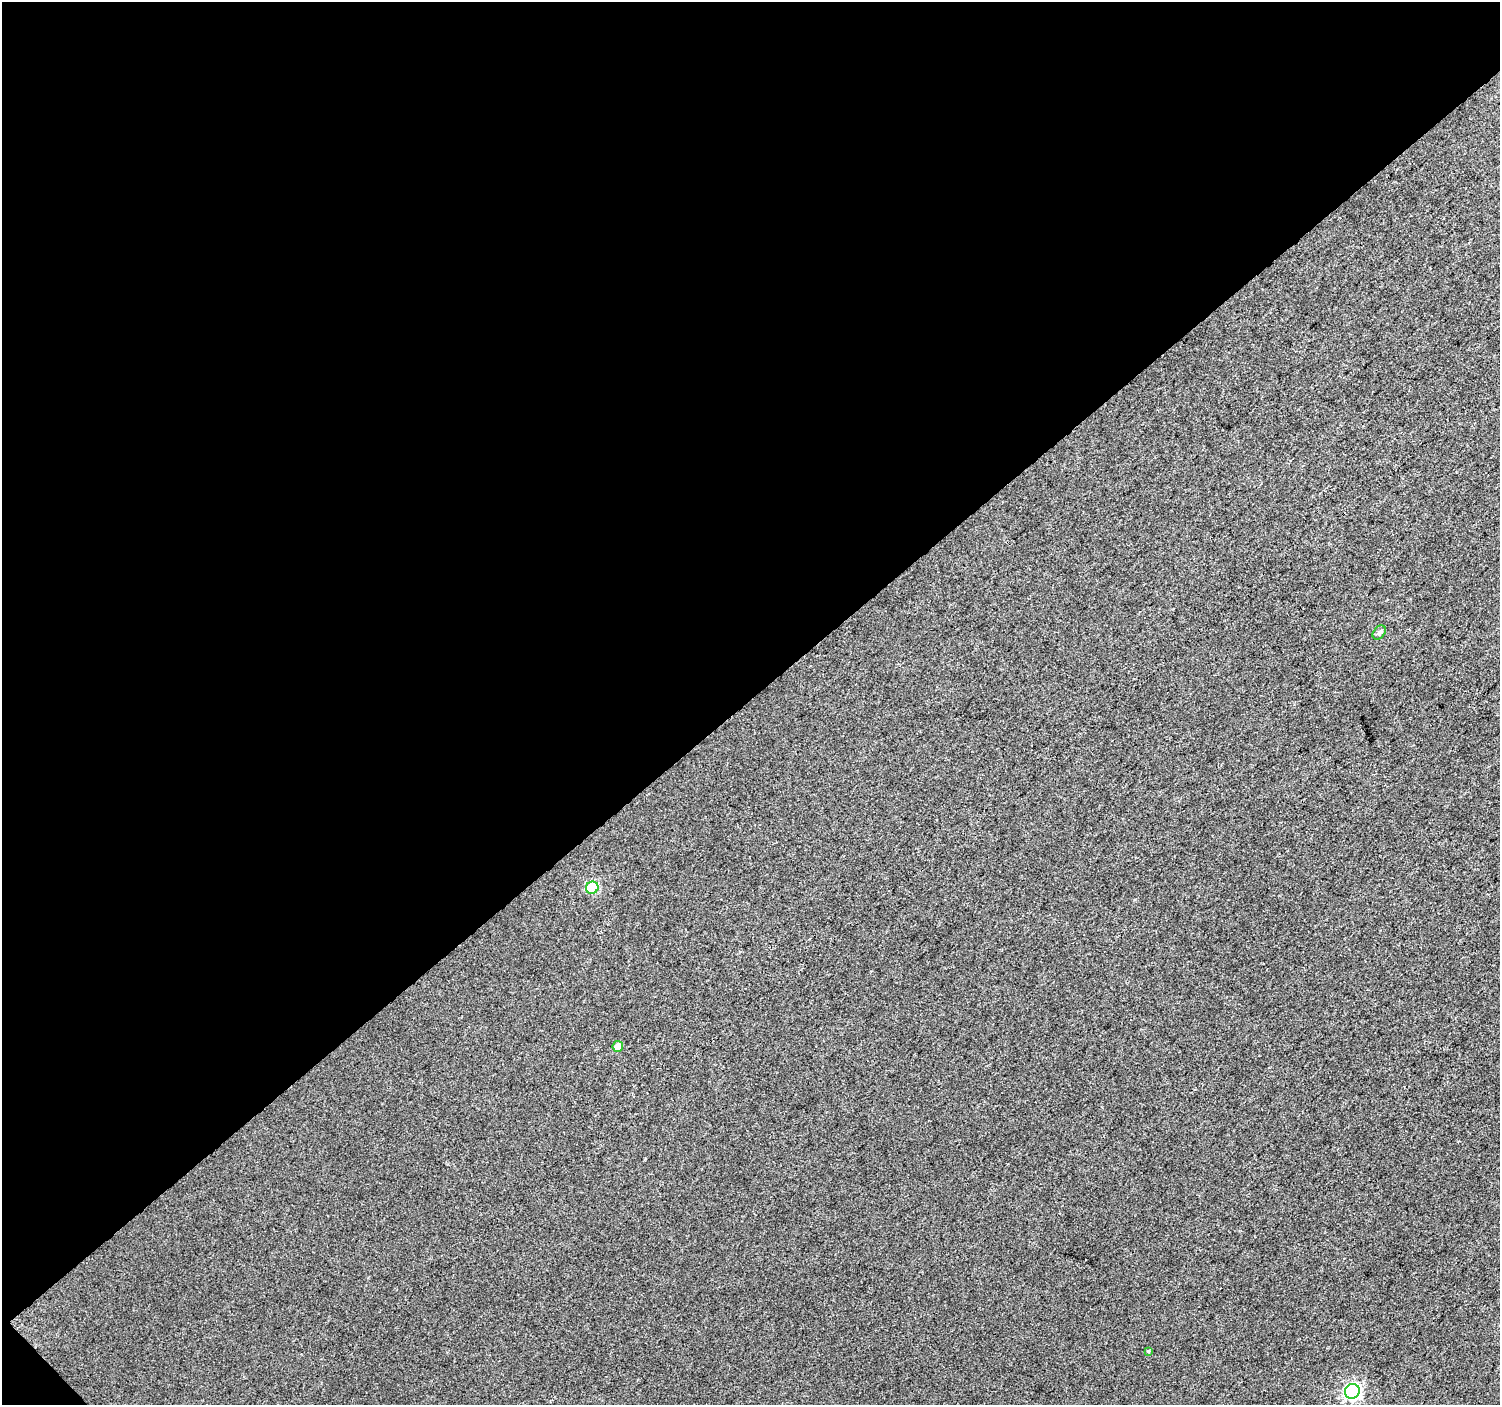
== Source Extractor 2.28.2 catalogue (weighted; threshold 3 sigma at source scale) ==
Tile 1 of 2 x 2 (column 1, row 1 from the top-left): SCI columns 1-1498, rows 1484-2886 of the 2999 x 2986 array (HDU 1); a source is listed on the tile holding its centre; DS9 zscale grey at full resolution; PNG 1502 x 1407 px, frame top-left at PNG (2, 2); each listed source drawn as its Kron ellipse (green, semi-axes under 4 px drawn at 4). Shown black and unused: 50% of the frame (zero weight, under 3 of 4 exposures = <1% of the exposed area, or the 3 px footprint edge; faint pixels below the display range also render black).
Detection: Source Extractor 2.28.2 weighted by HDU 2 'WHT'; one run over the whole footprint, this tile lists its part. Background 0.0397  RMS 0.011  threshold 0.0505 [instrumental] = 3 sigma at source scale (4.5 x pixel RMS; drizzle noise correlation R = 1.50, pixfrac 1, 0.0396/0.0396 arcsec/px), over >= 5 px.
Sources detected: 5; all 5 listed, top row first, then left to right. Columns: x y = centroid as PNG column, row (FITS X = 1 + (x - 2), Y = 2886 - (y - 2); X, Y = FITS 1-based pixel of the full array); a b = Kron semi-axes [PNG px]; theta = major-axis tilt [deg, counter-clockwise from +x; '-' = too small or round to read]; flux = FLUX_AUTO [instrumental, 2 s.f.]
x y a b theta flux
1379 632 8 5 50 2.6
592 888 6 6 - 88
618 1046 5 5 - 9.8
1148 1351 4 4 - 1.1
1352 1391 7 7 - 290